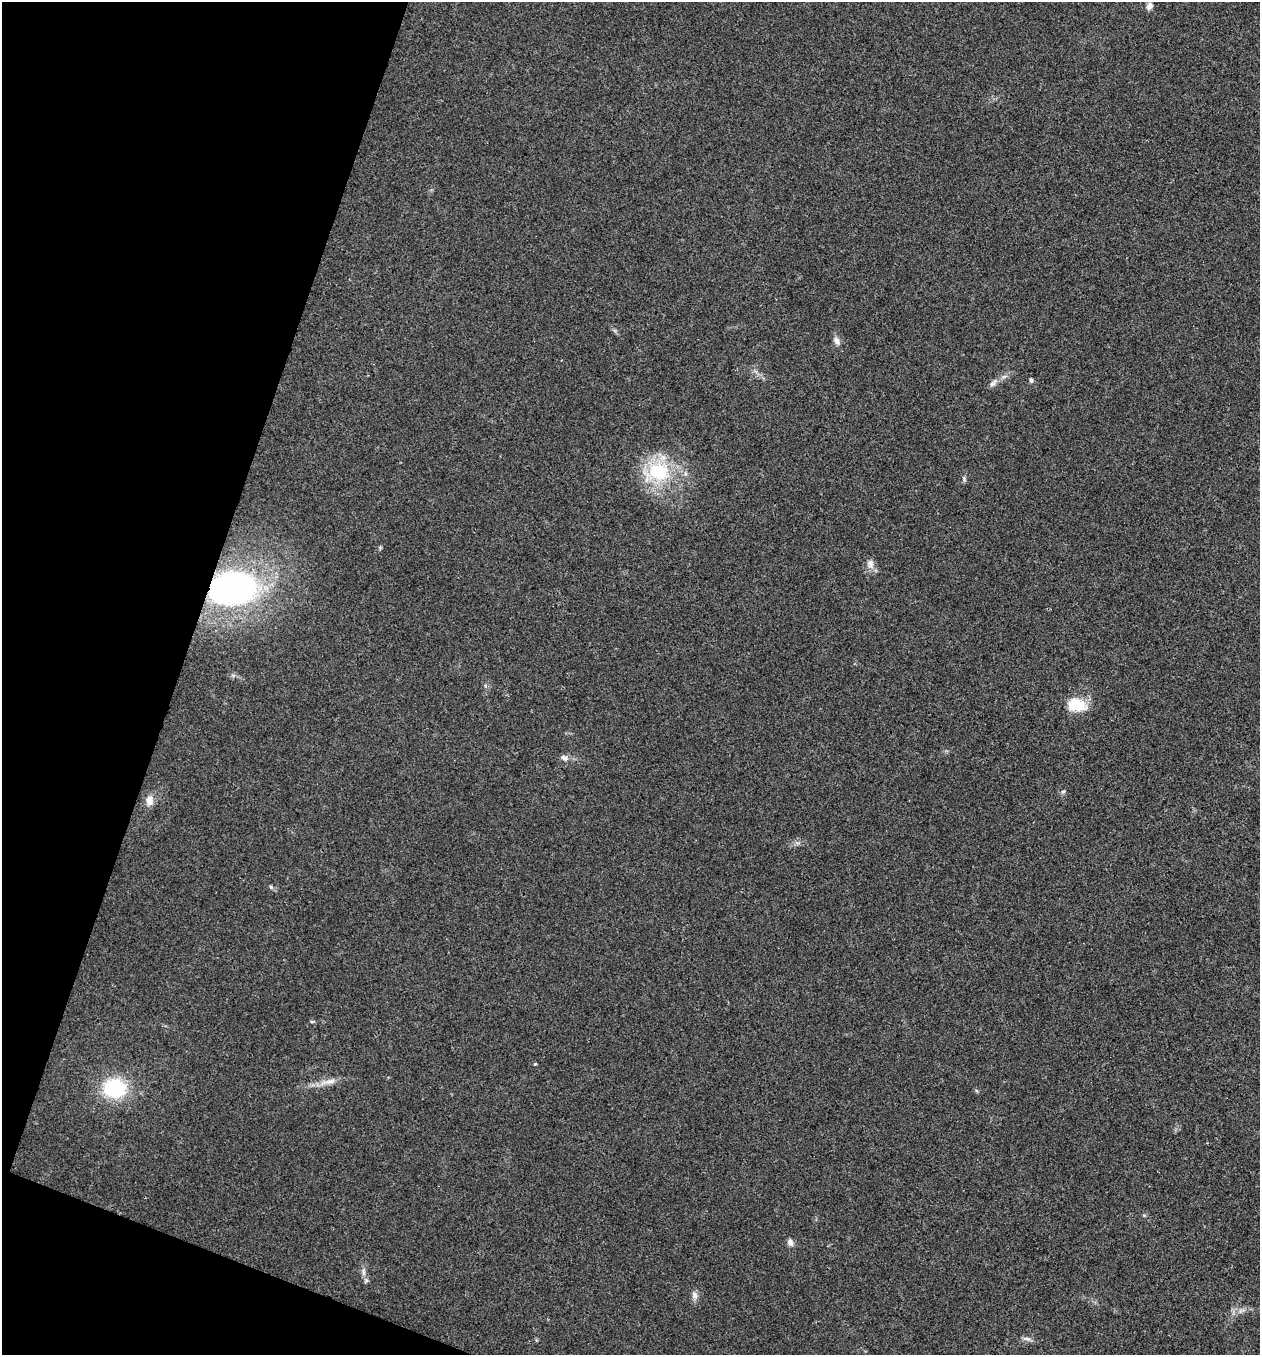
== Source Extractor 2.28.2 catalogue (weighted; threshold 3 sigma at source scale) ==
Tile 9 of 4 x 4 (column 1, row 3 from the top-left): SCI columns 136-1393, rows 1358-2710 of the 5431 x 5417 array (HDU 1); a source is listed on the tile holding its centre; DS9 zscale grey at full resolution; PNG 1262 x 1357 px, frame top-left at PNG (2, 2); no overlay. Shown black and unused: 17% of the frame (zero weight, under 3 of 4 exposures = <1% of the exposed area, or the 3 px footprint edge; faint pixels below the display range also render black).
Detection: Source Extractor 2.28.2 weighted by HDU 2 'WHT'; one run over the whole footprint, this tile lists its part. Background 0.0241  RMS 0.0054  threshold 0.0241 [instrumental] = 3 sigma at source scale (4.5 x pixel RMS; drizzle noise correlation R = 1.50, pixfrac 1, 0.05/0.05 arcsec/px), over >= 5 px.
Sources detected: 20; all 20 listed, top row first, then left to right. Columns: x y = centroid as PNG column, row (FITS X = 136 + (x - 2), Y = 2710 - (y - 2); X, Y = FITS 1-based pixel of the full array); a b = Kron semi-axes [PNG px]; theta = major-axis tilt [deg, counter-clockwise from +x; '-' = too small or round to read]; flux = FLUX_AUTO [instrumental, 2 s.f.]
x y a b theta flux
1149 6 10 7 59 2.1
836 341 12 7 -65 2.6
1031 380 5 5 - 1
993 383 14 6 47 2.2
659 472 33 27 -16 33
964 479 7 4 -74 0.86
870 564 13 8 88 3.1
232 588 41 27 4 130
1076 704 16 11 -11 18
564 757 10 6 -22 2
1063 791 6 4 1 0.76
149 800 13 10 81 4.5
271 887 6 4 -45 0.86
535 1064 4 4 - 0.5
329 1081 26 6 13 5.2
115 1088 21 17 -4 36
790 1242 9 7 -65 2.1
364 1272 11 4 -85 1.8
694 1295 10 8 -78 2.3
1027 1339 12 5 -12 1.8
Overlapping masked pixels (flux is a lower limit): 1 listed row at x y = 232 588